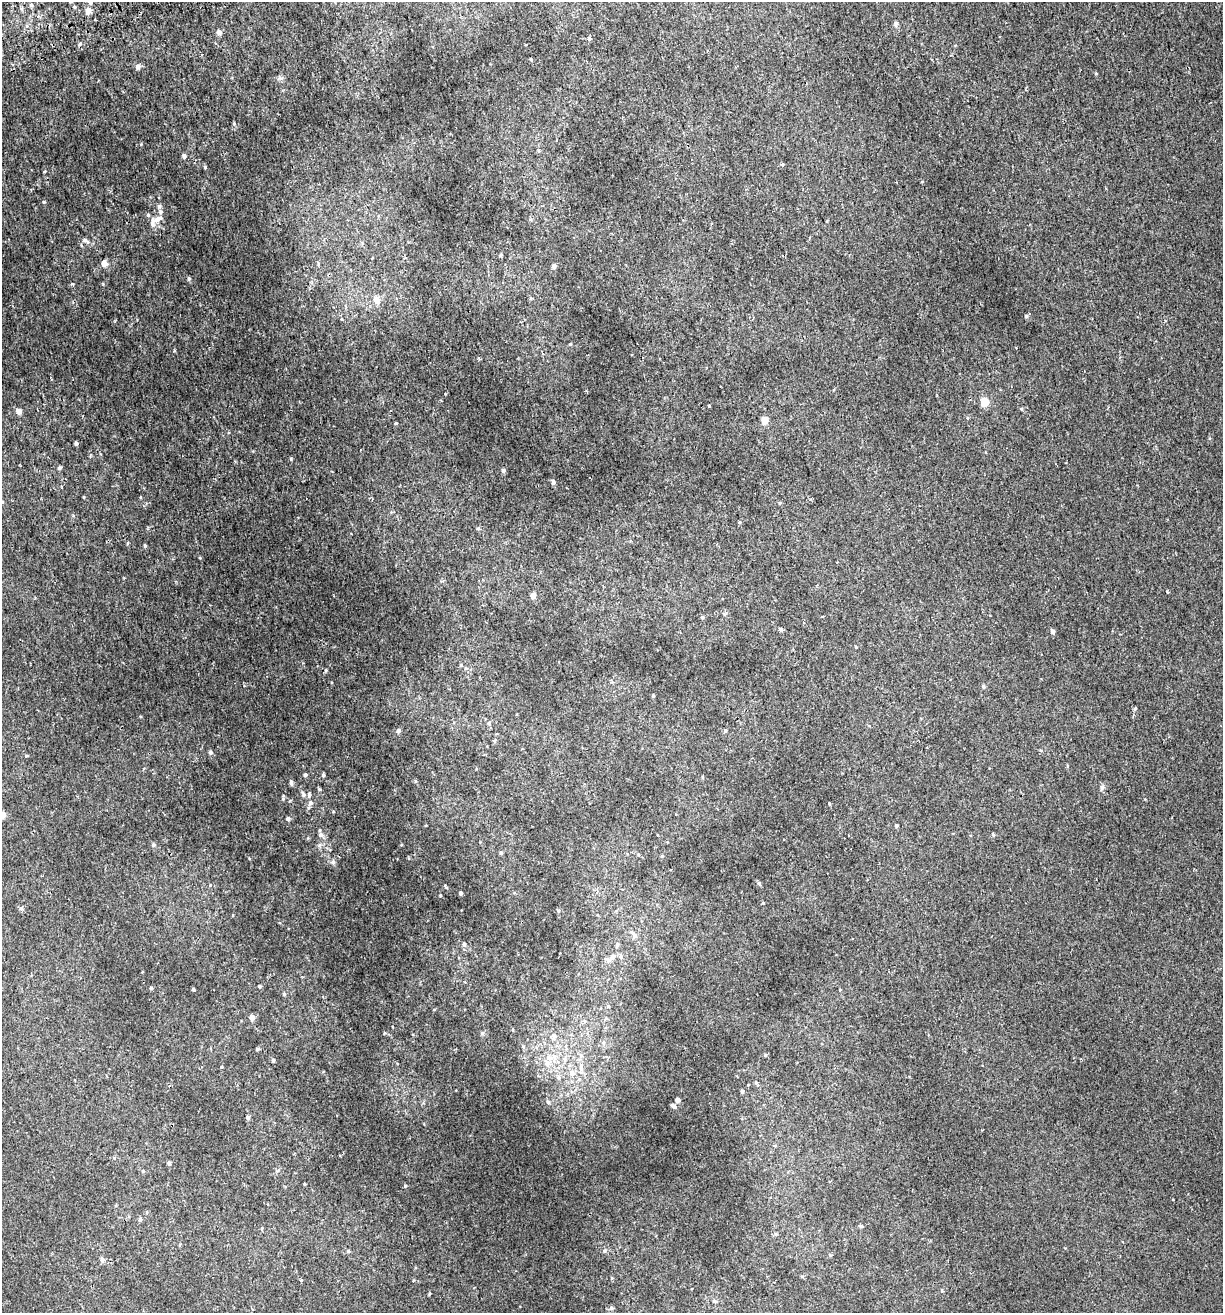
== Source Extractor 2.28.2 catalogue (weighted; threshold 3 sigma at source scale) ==
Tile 11 of 4 x 4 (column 3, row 3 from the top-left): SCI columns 2567-3787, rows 1367-2677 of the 5082 x 5355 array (HDU 1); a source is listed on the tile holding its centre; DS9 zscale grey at full resolution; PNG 1225 x 1315 px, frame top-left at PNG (2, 2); no overlay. Shown black and unused: <1% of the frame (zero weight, under 2 of 3 exposures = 3% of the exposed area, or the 3 px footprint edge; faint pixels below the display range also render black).
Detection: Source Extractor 2.28.2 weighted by HDU 2 'WHT'; one run over the whole footprint, this tile lists its part. Background 0.00256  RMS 0.0025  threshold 0.0111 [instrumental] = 3 sigma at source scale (4.5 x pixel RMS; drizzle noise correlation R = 1.50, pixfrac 1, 0.0396/0.0396 arcsec/px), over >= 5 px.
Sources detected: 138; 6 inside a brighter listed object's ellipse — not listed separately; the other 132 listed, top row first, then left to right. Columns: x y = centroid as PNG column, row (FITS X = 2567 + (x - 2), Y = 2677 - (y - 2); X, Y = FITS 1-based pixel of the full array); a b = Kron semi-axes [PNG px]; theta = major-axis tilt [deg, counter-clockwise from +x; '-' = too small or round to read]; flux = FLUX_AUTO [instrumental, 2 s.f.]
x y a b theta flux
90 3 5 5 - 0.55
31 5 5 5 - 0.33
74 7 4 4 - 0.24
88 11 5 4 - 2.2
896 24 7 5 75 0.47
219 32 5 4 - 1.2
589 39 5 4 - 0.42
531 60 3 3 - 0.61
138 67 5 5 - 0.95
1096 73 5 3 - 0.23
234 123 5 4 - 0.29
184 156 4 4 - 0.73
205 167 4 3 - 0.3
44 202 4 3 - 0.2
159 206 6 5 - 0.57
160 212 6 6 - 0.54
153 220 17 7 84 1.6
85 240 10 5 -35 0.87
500 255 5 4 - 0.27
104 263 6 5 - 1.6
318 264 6 4 89 0.32
554 266 5 4 - 0.77
189 278 5 4 - 0.4
72 284 3 3 - 1.1
377 300 6 5 - 2.7
1026 316 5 4 - 0.43
570 344 4 4 - 0.25
985 402 5 5 - 7.5
709 406 3 3 - 0.88
1021 409 5 4 - 0.3
19 411 4 4 - 2.3
765 420 5 4 - 3.4
396 423 4 3 - 0.21
76 443 3 3 - 0.65
291 459 4 4 - 0.28
59 468 5 4 - 0.44
503 470 4 4 - 0.59
553 482 5 5 - 0.56
84 497 4 3 - 0.17
2 502 5 4 - 0.32
780 503 4 4 - 0.24
740 522 5 3 - 0.24
478 528 5 4 - 0.3
145 546 4 4 - 0.34
1167 592 4 3 - 0.24
533 595 4 4 - 1.9
702 617 5 4 - 0.35
781 629 4 4 - 0.45
1053 631 5 4 - 0.8
856 647 4 3 - 0.18
461 665 5 4 - 0.25
326 670 4 4 - 0.28
983 686 6 4 -90 0.35
653 696 4 3 - 0.25
1135 709 4 4 - 0.35
489 723 5 5 - 0.38
725 730 5 4 - 0.37
398 731 5 5 - 0.8
494 741 5 3 - 0.26
210 752 5 4 - 0.54
27 756 3 3 - 0.32
1067 766 5 3 - 0.22
305 775 4 4 - 0.52
323 775 4 4 - 0.35
702 777 5 3 - 0.21
415 781 5 4 - 0.29
291 782 8 4 -77 0.5
1102 787 7 5 -69 0.54
319 789 5 4 - 0.27
303 794 8 5 -61 0.53
309 795 7 5 82 0.49
310 803 6 5 - 0.76
829 804 3 2 - 0.27
3 814 5 4 - 1.7
288 819 4 4 - 0.76
896 826 3 3 - 0.35
321 835 6 5 - 0.84
848 835 2 2 - 0.16
993 835 5 4 - 0.29
153 845 5 5 - 0.4
501 853 4 4 - 0.34
662 856 4 4 - 0.23
333 862 7 6 - 0.65
759 884 6 3 -20 0.3
445 886 7 3 -61 0.25
461 893 4 3 - 0.6
440 895 4 3 - 0.19
763 903 4 3 - 0.23
558 911 5 4 - 0.34
635 936 7 6 - 0.9
464 944 4 4 - 0.37
617 944 7 5 72 0.42
612 957 10 6 50 1
621 957 6 6 - 0.58
259 986 4 3 - 0.27
193 989 3 3 - 0.32
840 990 4 4 - 0.21
284 994 4 4 - 0.3
608 1006 5 4 - 0.26
252 1017 5 4 - 1.6
513 1030 5 3 - 0.2
482 1033 5 5 - 0.41
554 1036 8 7 - 0.86
257 1049 4 4 - 0.31
765 1055 5 4 - 0.27
554 1057 9 6 -63 1.2
273 1060 5 4 - 0.39
547 1063 9 8 - 1.6
581 1067 12 6 88 1.4
572 1073 8 8 - 1.4
559 1078 7 7 - 0.77
756 1082 6 5 - 0.36
742 1091 4 4 - 0.53
677 1100 6 5 - 0.66
548 1102 7 4 -45 0.39
674 1107 6 5 - 0.64
248 1117 5 4 - 0.55
169 1163 5 3 - 0.52
143 1171 4 4 - 0.2
304 1184 3 2 - 0.22
405 1186 5 4 - 0.29
140 1219 5 4 - 0.47
861 1226 5 4 - 0.35
262 1228 5 3 - 0.2
776 1234 5 5 - 0.34
348 1251 5 4 - 0.33
605 1251 6 4 71 0.43
830 1255 5 3 - 0.25
102 1260 6 5 - 0.9
941 1291 5 4 - 0.36
714 1301 6 4 -17 0.43
611 1308 6 5 - 0.52
Isophote crosses this tile's border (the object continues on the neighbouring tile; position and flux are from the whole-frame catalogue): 3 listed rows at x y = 90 3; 2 502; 3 814
Unlisted compact peaks at least as high as the median listed source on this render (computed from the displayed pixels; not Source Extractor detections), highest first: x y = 283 799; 141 144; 44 172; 174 350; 281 78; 384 1033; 151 988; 333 811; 429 1294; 103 284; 249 858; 21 908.